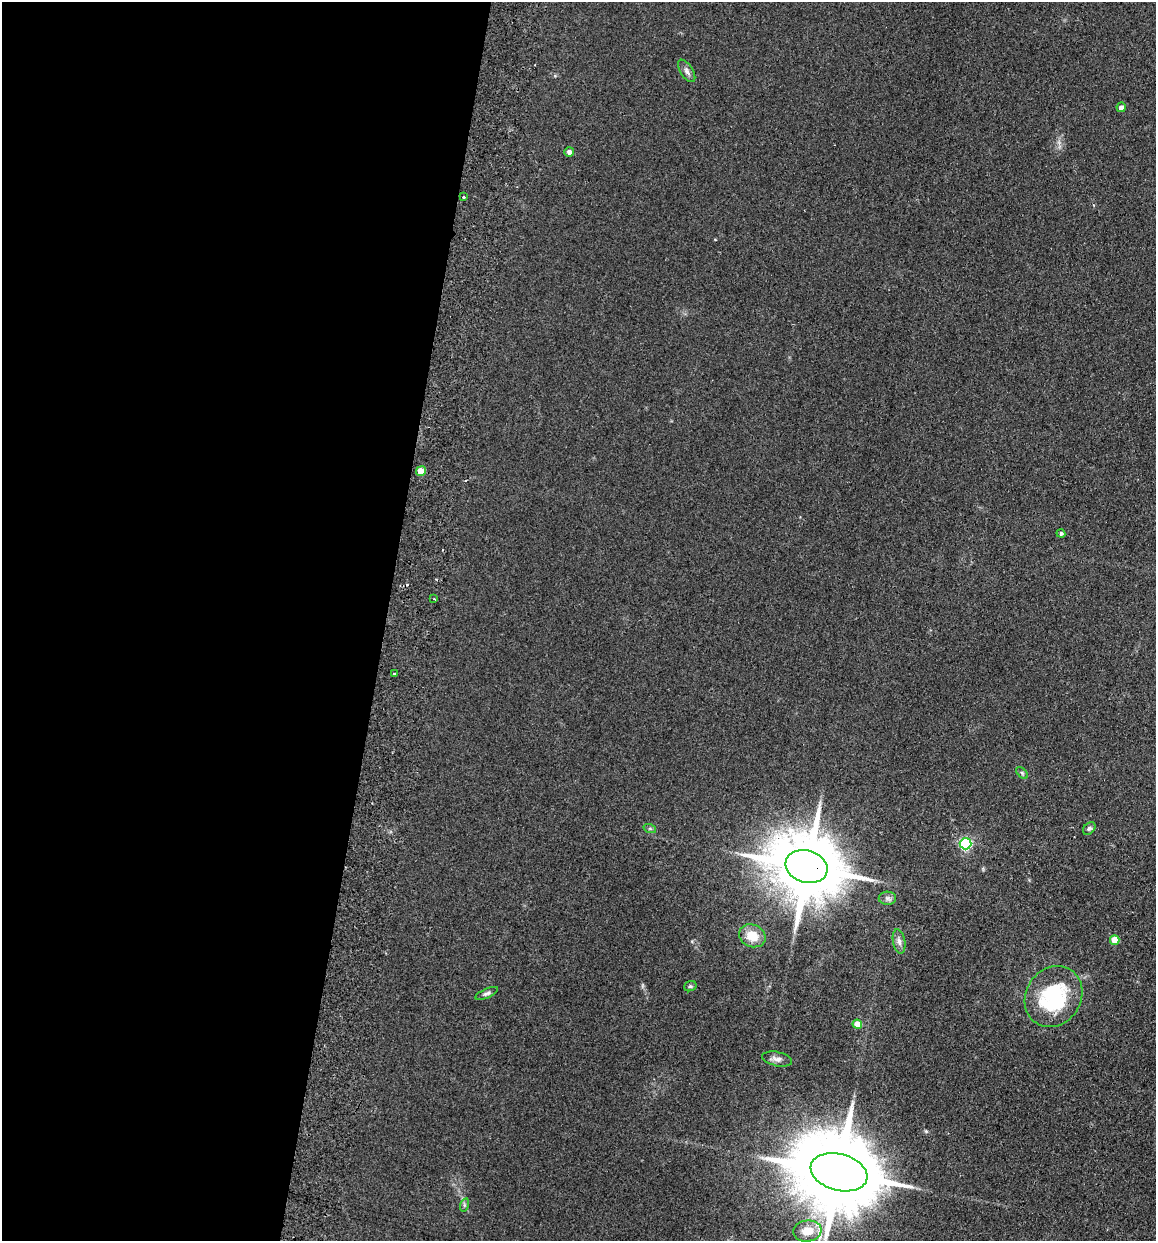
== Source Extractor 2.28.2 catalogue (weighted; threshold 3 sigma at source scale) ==
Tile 5 of 4 x 4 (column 1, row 2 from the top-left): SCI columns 177-1330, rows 2493-3731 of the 5089 x 4985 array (HDU 1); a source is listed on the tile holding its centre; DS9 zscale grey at full resolution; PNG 1158 x 1243 px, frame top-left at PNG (2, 2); each listed source drawn as its Kron ellipse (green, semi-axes under 4 px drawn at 4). Shown black and unused: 33% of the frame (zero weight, under 2 of 3 exposures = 3% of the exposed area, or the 3 px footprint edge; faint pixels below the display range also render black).
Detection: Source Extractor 2.28.2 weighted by HDU 2 'WHT'; one run over the whole footprint, this tile lists its part. Background 0.183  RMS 0.012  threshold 0.0541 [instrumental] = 3 sigma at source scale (4.5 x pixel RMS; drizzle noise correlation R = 1.50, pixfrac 1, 0.05/0.05 arcsec/px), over >= 5 px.
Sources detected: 27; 1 cosmic-ray / hot-pixel residue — neither listed nor drawn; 1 inside a brighter listed object's ellipse — not listed separately; the other 25 listed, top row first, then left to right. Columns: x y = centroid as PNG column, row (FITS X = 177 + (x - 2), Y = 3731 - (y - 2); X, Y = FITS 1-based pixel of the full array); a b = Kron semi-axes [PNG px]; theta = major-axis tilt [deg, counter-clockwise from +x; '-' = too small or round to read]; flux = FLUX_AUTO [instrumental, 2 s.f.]
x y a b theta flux
687 71 12 6 -58 4.7
1121 107 4 4 - 6.3
569 152 5 4 - 4.3
463 197 3 3 - 3
421 471 5 4 - 18
1061 533 4 4 - 2.4
434 599 3 2 - 0.87
395 674 3 3 - 3.9
1022 773 7 4 -46 1.7
1089 828 7 5 46 2.7
650 829 6 4 -19 1.6
966 844 6 5 - 170
807 867 21 16 -17 11000
887 898 9 6 -1 3.9
752 936 13 11 -24 21
1115 940 5 4 - 25
899 941 12 6 -80 5.2
690 986 6 5 - 1.9
487 993 12 4 24 3.2
1054 997 32 27 56 110
857 1024 4 4 - 15
777 1059 15 7 -12 6
839 1172 29 18 -15 19000
464 1205 7 4 72 2.1
807 1231 14 10 6 19
Overlapping masked pixels (flux is a lower limit): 1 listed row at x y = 807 867